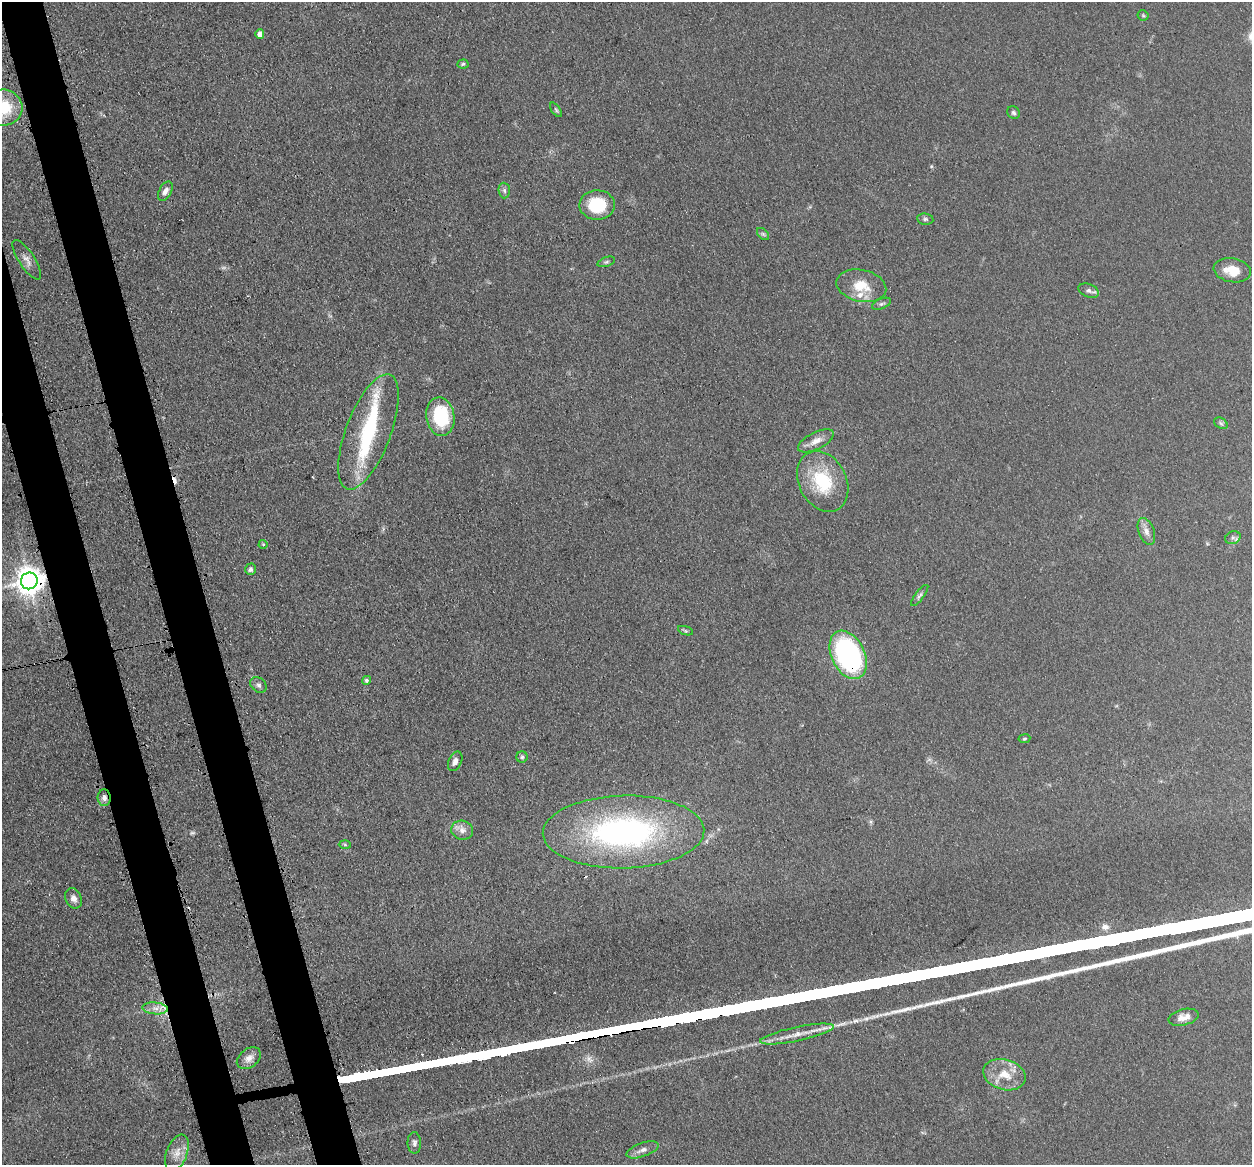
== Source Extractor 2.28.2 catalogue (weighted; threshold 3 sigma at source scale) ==
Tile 11 of 4 x 4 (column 3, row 3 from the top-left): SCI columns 2600-3849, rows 1442-2604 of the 5198 x 5093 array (HDU 1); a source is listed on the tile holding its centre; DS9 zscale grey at full resolution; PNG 1254 x 1167 px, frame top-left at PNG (2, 2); each listed source drawn as its Kron ellipse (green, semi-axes under 4 px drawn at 4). Shown black and unused: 6% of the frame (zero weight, under 3 of 4 exposures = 7% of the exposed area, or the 3 px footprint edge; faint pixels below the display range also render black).
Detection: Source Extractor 2.28.2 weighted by HDU 2 'WHT'; one run over the whole footprint, this tile lists its part. Background 0.106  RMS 0.0078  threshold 0.0353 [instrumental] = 3 sigma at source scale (4.5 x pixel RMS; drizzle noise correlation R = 1.50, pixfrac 1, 0.05/0.05 arcsec/px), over >= 5 px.
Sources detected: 56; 1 too faint to see at this stretch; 2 inside a brighter object's white glare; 3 cosmic-ray / hot-pixel residue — neither listed nor drawn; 2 inside a brighter listed object's ellipse — not listed separately; the other 48 listed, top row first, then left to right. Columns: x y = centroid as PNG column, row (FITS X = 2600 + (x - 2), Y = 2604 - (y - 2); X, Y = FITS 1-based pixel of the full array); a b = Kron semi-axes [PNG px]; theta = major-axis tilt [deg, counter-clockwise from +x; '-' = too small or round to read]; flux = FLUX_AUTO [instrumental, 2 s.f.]
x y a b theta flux
1143 15 5 5 - 1.1
260 34 5 4 - 5.7
463 64 5 4 - 1.3
3 108 19 18 - 32
556 110 8 4 -55 1.2
1013 113 7 6 - 1.8
165 191 10 6 62 4
504 191 8 6 -86 2.3
597 205 17 15 1 35
925 219 8 5 -9 1.8
763 234 7 4 -44 1.5
27 260 23 8 -57 5.8
606 262 9 4 18 1.6
1232 270 19 12 -10 15
861 286 25 16 -12 19
1089 291 10 6 -21 3.1
881 304 10 5 22 2.1
440 417 19 14 -80 49
1221 423 7 5 -32 1.5
368 432 61 22 69 62
816 441 19 8 26 7.2
823 481 32 23 -62 44
1146 531 14 7 -69 5.1
1233 538 8 6 22 2.4
263 544 4 4 - 0.78
250 569 6 5 - 1.8
29 581 8 8 - 1100
920 595 13 4 52 2.4
686 631 8 3 -19 1.2
848 655 25 16 -64 140
366 680 4 4 - 1.7
258 685 9 7 -39 2.6
1024 739 6 4 8 0.95
522 757 5 5 - 1.5
455 761 10 6 65 4.2
104 798 8 6 -86 3.7
462 830 11 9 -13 5.4
624 832 81 36 1 220
345 845 6 4 -2 1.1
73 898 10 8 -65 4.3
155 1008 13 6 -5 5.3
1184 1017 15 8 14 6
797 1034 38 7 12 12
249 1058 13 9 38 5.5
1004 1075 22 15 -15 17
414 1143 10 6 -89 2.8
642 1150 17 6 19 4.4
177 1153 19 10 68 8.3
Overlapping masked pixels (flux is a lower limit): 3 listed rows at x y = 29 581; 848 655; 104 798
Isophote crosses this tile's border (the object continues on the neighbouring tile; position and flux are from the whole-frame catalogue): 1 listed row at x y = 3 108
Unlisted compact peaks at least as high as the median listed source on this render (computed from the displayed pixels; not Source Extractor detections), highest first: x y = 905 1009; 936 1002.